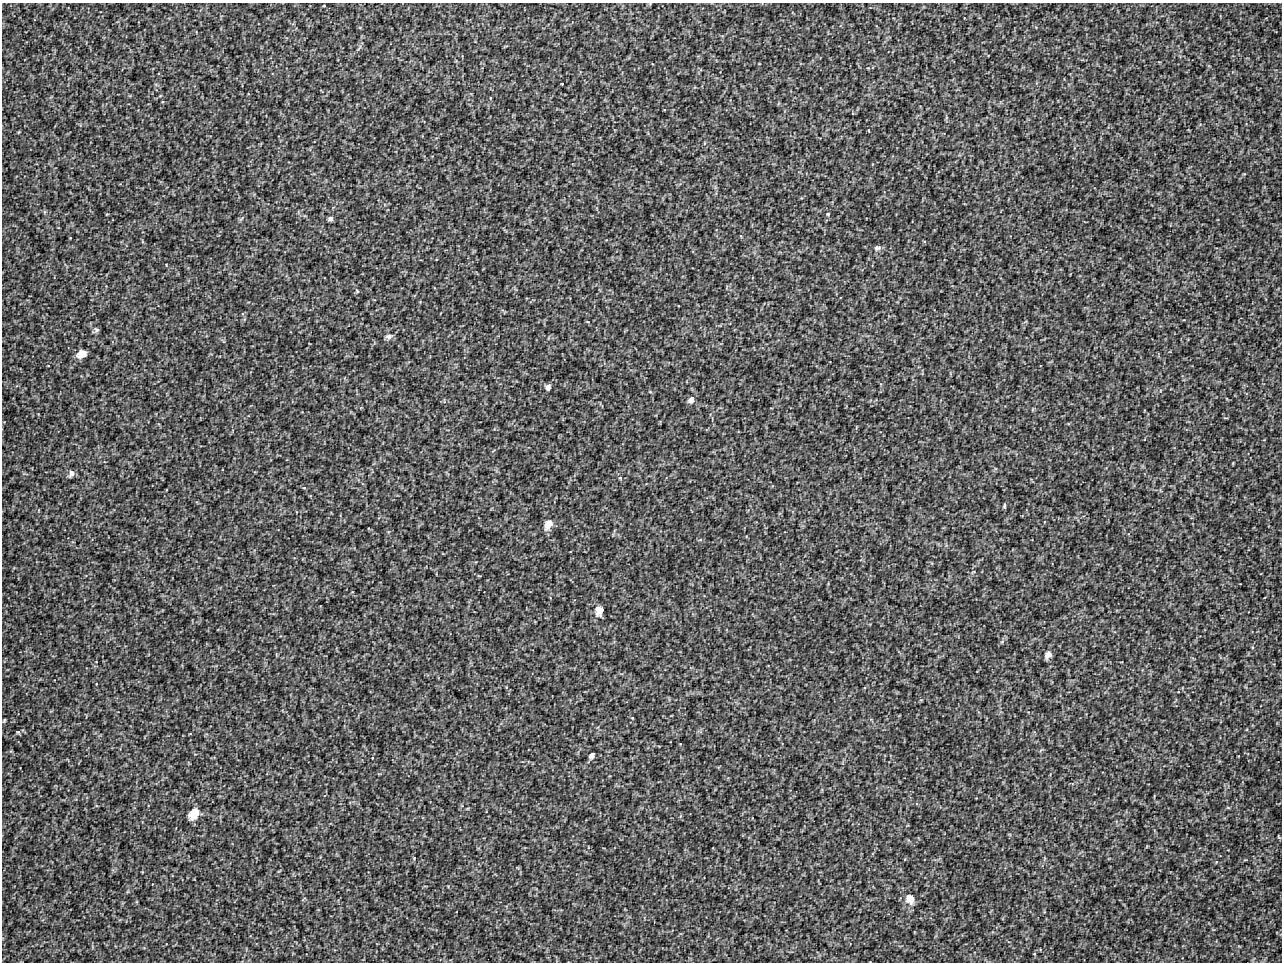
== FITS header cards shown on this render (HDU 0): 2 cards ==
NAXIS1  =                 1280 / image width
NAXIS2  =                  960 / image height

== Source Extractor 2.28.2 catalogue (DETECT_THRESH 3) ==
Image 1280 x 960 px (HDU 0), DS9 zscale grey, 1 PNG px = 1 image px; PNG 1284 x 964 px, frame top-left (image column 1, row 960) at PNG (2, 3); no overlay
Background 19.4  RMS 8.3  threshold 25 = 3 sigma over >= 5 px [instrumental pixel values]
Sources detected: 27; all 27 listed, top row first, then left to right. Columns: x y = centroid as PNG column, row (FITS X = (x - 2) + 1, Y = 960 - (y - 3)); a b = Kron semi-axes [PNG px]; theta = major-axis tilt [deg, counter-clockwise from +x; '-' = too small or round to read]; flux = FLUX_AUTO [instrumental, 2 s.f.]
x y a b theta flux
562 84 3 2 - 340
664 110 4 2 - 350
828 214 4 3 - 560
330 219 5 5 - 1400
877 248 9 7 11 1900
357 291 6 3 -54 500
96 330 7 7 - 1300
389 336 10 7 11 1900
82 354 10 8 23 5600
548 387 6 6 - 2000
691 400 10 7 56 2400
71 474 9 6 64 2000
620 478 5 5 - 770
304 488 5 3 - 500
1004 506 6 3 86 820
548 524 13 8 61 5000
599 611 12 8 80 4800
1002 642 5 4 - 810
1048 655 8 6 59 3000
632 718 4 4 - 400
4 720 4 3 - 590
18 732 5 5 - 750
592 755 8 5 55 1600
194 814 13 9 60 8200
1278 837 7 2 -69 450
414 858 3 3 - 400
910 899 13 10 -66 6200

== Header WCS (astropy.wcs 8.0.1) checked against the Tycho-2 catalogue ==
Header WCS as astropy/WCSLIB reads it (applying the file's SIP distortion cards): RA---TAN-SIP/DEC--TAN-SIP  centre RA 17:04:53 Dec -02:08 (256.22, -2.13 deg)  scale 1.72 arcsec/px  FOV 36.6' x 27.4'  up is +170 deg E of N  parity flipped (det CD > 0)
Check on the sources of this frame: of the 27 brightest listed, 11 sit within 2.6 arcsec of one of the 23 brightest Tycho-2 stars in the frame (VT <= 12.68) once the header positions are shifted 0.68 arcsec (0.03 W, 0.68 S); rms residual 1.43 arcsec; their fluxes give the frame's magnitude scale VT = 19.93 - 2.5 log10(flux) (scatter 0.41 mag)
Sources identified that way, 11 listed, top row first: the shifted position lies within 2.6 arcsec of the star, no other Tycho-2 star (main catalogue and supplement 1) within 5.2 arcsec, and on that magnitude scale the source's flux lands within +1.5 / -3 mag of the star's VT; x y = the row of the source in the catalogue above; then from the Tycho-2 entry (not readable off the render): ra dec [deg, ICRS J2000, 3 dp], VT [Tycho-2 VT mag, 2 dp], TYC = Tycho-2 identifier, HIP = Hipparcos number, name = IAU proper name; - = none
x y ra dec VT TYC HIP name
877 248 256.129 -2.263 11.48 5068-1435-1 - -
357 291 256.370 -2.199 12.34 5068-1559-1 - -
96 330 256.489 -2.159 11.74 5068-1349-1 - -
82 354 256.494 -2.146 11.39 5068-1706-1 - -
548 387 256.272 -2.170 11.68 5068-1350-1 - -
71 474 256.489 -2.089 11.24 5068-1351-1 - -
548 524 256.260 -2.106 10.73 5068-1636-1 - -
599 611 256.229 -2.070 10.02 5068-1254-1 - -
1048 655 256.015 -2.087 11.42 5068-1450-1 - -
194 814 256.402 -1.940 11.23 5068-1490-1 - -
910 899 256.059 -1.961 10.62 5068-1857-1 - -